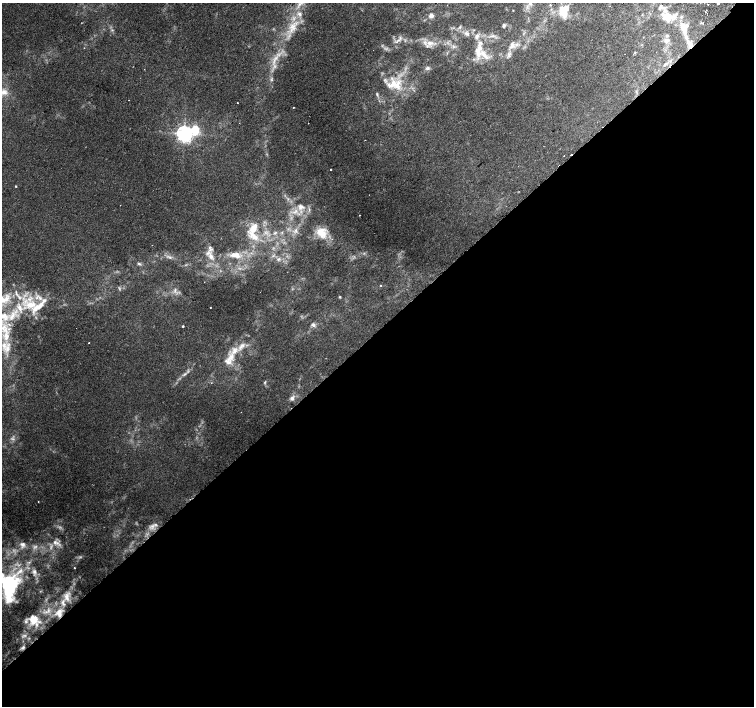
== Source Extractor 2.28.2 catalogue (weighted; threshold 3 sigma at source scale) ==
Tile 15 of 4 x 4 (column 3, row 4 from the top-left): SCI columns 3055-4558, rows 198-1604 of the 6115 x 6087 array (HDU 1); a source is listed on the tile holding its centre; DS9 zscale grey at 2 x 2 block average (1 PNG px = mean of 2 x 2 image px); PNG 756 x 708 px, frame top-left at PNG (2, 3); no overlay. Shown black and unused: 53% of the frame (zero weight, under 2 of 3 exposures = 3% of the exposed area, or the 3 px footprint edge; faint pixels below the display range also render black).
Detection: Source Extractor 2.28.2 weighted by HDU 2 'WHT'; one run over the whole footprint, this tile lists its part. Background 0.00425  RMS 0.0025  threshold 0.011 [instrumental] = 3 sigma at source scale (4.5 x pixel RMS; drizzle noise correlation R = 1.50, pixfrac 1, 0.0396/0.0396 arcsec/px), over >= 5 px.
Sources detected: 115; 8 too faint to see at this stretch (2 x 2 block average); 1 cosmic-ray / hot-pixel residue — not listed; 26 inside a brighter listed object's ellipse — not listed separately; the other 80 listed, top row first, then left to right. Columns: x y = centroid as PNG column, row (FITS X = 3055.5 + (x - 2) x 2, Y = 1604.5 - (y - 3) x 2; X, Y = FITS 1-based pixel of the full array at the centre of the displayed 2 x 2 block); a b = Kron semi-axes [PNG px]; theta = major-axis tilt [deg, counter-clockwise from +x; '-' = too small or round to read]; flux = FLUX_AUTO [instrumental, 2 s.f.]
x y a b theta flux
718 3 2 2 - 0.78
708 4 2 2 - 1.6
660 7 5 4 - 1.4
513 10 2 2 - 0.29
562 11 19 8 -66 8
706 12 3 2 - 0.52
300 14 6 5 - 1.9
431 16 3 2 - 7.3
667 17 12 11 - 7.9
504 25 5 4 - 1
460 27 4 3 - 0.73
683 27 13 9 20 4.9
293 28 14 10 54 8.6
112 30 3 2 - 0.44
467 34 7 5 -30 2.1
492 36 8 2 12 1.4
686 36 7 4 86 1.9
398 40 4 4 - 1.2
667 40 8 5 6 2
430 43 10 6 -2 4.2
690 44 9 7 -84 3.5
512 46 11 5 26 3.5
453 47 5 2 - 0.62
478 51 26 10 83 11
509 54 8 5 75 2.3
274 60 14 3 72 3.8
665 64 7 4 39 1.5
427 68 7 4 16 1.3
271 80 4 3 - 0.68
392 84 26 11 22 14
4 92 9 7 0 3.9
237 103 2 2 - 0.25
293 107 2 2 - 0.35
308 123 2 2 - 0.72
195 130 4 3 - 48
184 134 4 4 - 290
564 156 2 2 - 0.52
330 169 2 2 - 1.1
16 186 2 2 - 0.45
120 205 2 2 - 0.22
301 207 10 8 -7 4.9
359 215 2 2 - 0.22
295 231 9 5 63 2.4
321 232 16 13 -58 9.3
275 233 5 3 - 0.84
254 236 18 8 -44 8.1
235 255 15 8 -4 6.8
211 256 10 6 -68 4.2
170 257 4 3 - 1
278 259 5 4 - 1.3
139 264 6 3 -32 1
381 285 2 2 - 1.4
175 290 7 3 86 1.2
16 293 12 3 -66 2.7
340 297 3 3 - 0.66
6 299 16 8 75 7.9
31 305 20 11 8 17
210 307 2 2 - 0.3
4 316 17 12 -16 15
313 325 7 5 -48 1.7
183 326 2 2 - 0.62
6 336 18 9 -88 12
89 343 2 2 - 0.81
241 346 13 6 51 4.1
231 357 15 9 62 7.3
185 374 6 3 34 1.2
265 382 4 3 - 0.67
211 383 2 2 - 0.3
292 398 8 6 56 2.3
152 526 10 6 35 3.2
55 542 7 5 -3 2.6
22 544 8 7 - 2.8
74 568 2 2 - 0.41
34 572 7 5 -53 2.1
9 587 37 20 77 46
67 597 14 8 86 5.4
59 613 13 11 61 8.5
35 620 14 8 62 6.6
26 621 5 4 - 1.4
23 647 7 4 34 1.3
Overlapping masked pixels (flux is a lower limit): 2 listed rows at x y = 665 64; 59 613
Isophote crosses this tile's border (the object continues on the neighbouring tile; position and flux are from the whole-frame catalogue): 3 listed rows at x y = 718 3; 4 316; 9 587
Diffuse or blended objects may show on this block-average render without a row.